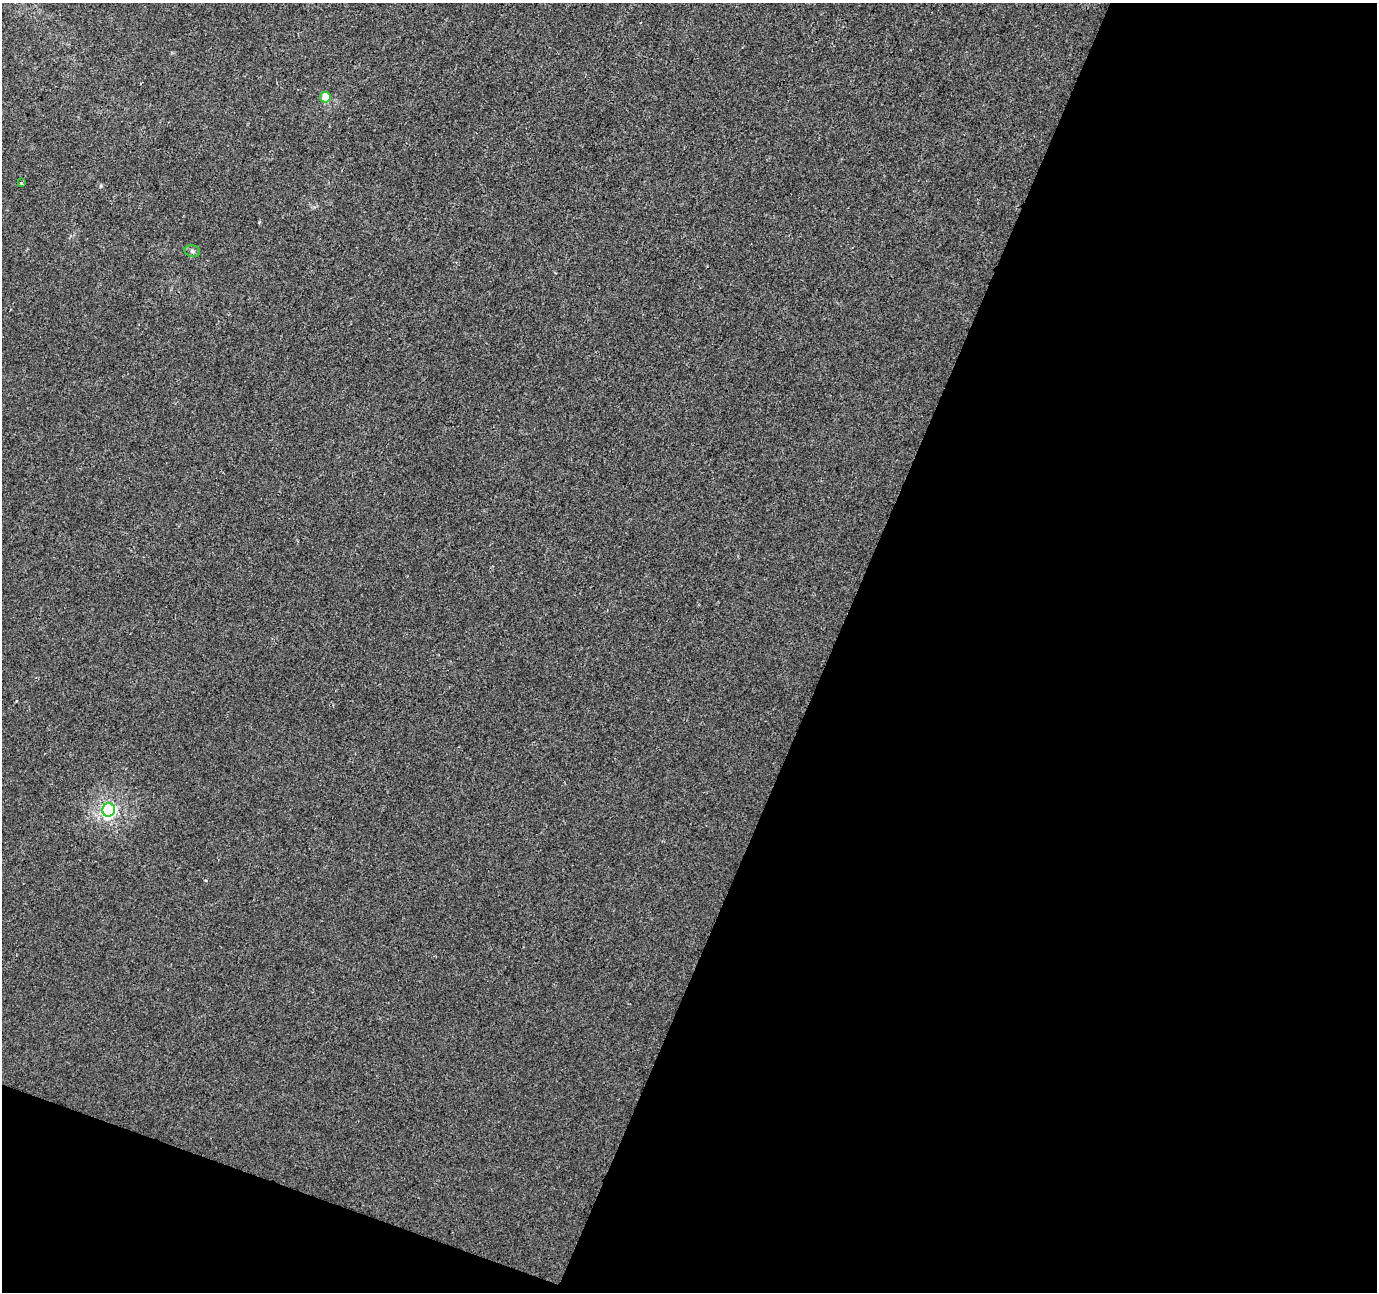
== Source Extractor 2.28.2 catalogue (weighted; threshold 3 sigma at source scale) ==
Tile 4 of 2 x 2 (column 2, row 2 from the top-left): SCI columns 1377-2751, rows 108-1397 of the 2751 x 2813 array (HDU 1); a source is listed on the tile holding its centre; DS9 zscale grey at full resolution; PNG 1379 x 1294 px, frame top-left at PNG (2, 3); each listed source drawn as its Kron ellipse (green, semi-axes under 4 px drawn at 4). Shown black and unused: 43% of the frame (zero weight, under 2 of 3 exposures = <1% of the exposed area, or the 3 px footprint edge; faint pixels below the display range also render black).
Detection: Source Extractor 2.28.2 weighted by HDU 2 'WHT'; one run over the whole footprint, this tile lists its part. Background 4.66e-04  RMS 0.004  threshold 0.0181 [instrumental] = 3 sigma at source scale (4.5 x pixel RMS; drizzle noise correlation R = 1.50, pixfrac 1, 0.0396/0.0396 arcsec/px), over >= 5 px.
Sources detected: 4; all 4 listed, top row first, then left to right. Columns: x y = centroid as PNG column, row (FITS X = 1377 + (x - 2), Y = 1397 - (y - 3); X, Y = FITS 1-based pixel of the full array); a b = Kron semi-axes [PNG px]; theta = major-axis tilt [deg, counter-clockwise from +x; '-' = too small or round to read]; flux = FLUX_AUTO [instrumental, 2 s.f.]
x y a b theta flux
325 97 5 5 - 6.1
21 183 3 3 - 0.64
192 251 8 6 -16 0.93
109 810 6 6 - 100